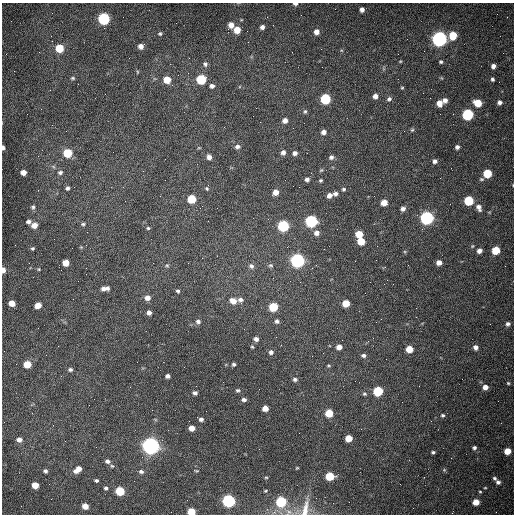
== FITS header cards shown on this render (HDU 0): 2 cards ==
NAXIS1  =                  512 /fastest changing axis
NAXIS2  =                  512 /next to fastest changing axis

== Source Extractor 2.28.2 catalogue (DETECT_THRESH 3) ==
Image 512 x 512 px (HDU 0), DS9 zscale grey, 1 PNG px = 1 image px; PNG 516 x 516 px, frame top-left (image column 1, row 512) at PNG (2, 3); no overlay
Background 1530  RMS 23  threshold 70.4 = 3 sigma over >= 5 px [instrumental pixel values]
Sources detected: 163; all 163 listed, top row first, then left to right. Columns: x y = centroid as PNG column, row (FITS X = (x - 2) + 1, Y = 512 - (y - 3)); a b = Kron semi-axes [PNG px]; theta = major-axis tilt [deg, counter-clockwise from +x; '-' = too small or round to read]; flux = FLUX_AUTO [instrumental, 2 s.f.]
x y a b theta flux
295 4 5 3 - 4.1e+03
362 9 4 4 - 6.2e+03
104 19 6 6 - 2.3e+05
231 25 6 6 - 1.1e+04
262 27 5 4 - 5.4e+03
237 30 5 5 - 2.3e+04
316 32 6 5 - 9.0e+03
160 34 5 5 - 2.6e+03
453 35 6 5 - 4.6e+04
51 36 2 2 - 1.2e+03
439 39 6 6 - 7.2e+05
141 46 6 5 - 9.2e+03
59 48 6 6 - 4.6e+04
400 61 5 3 - 1.4e+03
441 62 4 4 - 2.5e+03
205 64 7 6 - 4.3e+03
493 66 5 5 - 6.5e+03
137 72 5 3 - 1.4e+03
73 78 6 4 0 2.6e+03
201 79 6 6 - 9.7e+04
492 79 4 4 - 3.0e+03
167 80 6 5 - 2.6e+04
212 86 5 4 - 5.9e+03
402 88 4 4 - 1.7e+03
105 94 2 2 - 7.8e+02
375 96 6 5 - 7.9e+03
325 99 6 6 - 1.3e+05
389 99 7 6 - 4.4e+03
445 100 6 5 - 7.2e+03
499 102 5 5 - 5.2e+03
439 103 6 5 - 1.2e+04
478 103 6 5 - 3.3e+04
305 111 6 5 - 2.7e+03
468 114 6 6 - 2.0e+05
285 120 6 5 - 7.9e+03
293 128 2 2 - 7.0e+02
412 130 6 4 42 2.4e+03
323 132 6 5 - 7.6e+03
237 146 7 5 2 4.7e+03
3 147 4 3 - 3.7e+03
457 147 4 4 - 4.5e+03
199 148 5 3 - 1.4e+03
283 152 6 5 - 5.9e+03
68 153 6 5 - 7.1e+04
295 153 5 5 - 6.0e+03
209 157 6 5 - 7.0e+03
331 157 6 5 - 4.8e+03
435 161 5 5 - 4.9e+03
321 170 5 4 - 1.9e+03
23 172 5 4 - 1.1e+04
60 172 7 5 17 3.9e+03
487 173 6 5 - 5.9e+04
307 179 5 4 - 4.8e+03
321 180 5 4 - 2.2e+03
299 187 2 2 - 9.2e+02
67 188 5 4 - 3.8e+03
207 188 6 5 - 2.3e+03
344 189 5 5 - 2.6e+03
275 192 5 5 - 1.2e+04
335 194 7 5 8 5.0e+03
329 195 6 5 - 7.2e+03
192 199 6 5 - 6.1e+04
469 201 6 5 - 8.8e+04
384 203 5 5 - 1.9e+04
33 207 6 6 - 3.5e+03
479 207 9 6 -63 7.6e+03
403 209 6 5 - 5.9e+03
427 218 6 6 - 4.4e+05
311 221 6 6 - 2.6e+05
28 222 6 5 - 4.5e+03
83 224 6 4 0 2.7e+03
34 225 6 6 - 1.1e+04
283 226 6 6 - 2.0e+05
148 228 4 4 - 2.2e+03
317 233 6 6 - 7.5e+03
359 234 5 5 - 2.7e+04
361 241 6 5 - 3.3e+04
81 247 4 4 - 1.3e+03
32 248 5 4 - 2.3e+03
496 250 6 5 - 4.8e+04
479 251 5 4 - 7.6e+03
297 261 6 6 - 5.5e+05
66 263 5 5 - 2.1e+04
439 263 5 5 - 8.8e+03
167 265 5 4 - 2.1e+03
271 265 7 5 -1 3.0e+03
251 266 7 6 - 5.5e+03
39 269 4 4 - 1.5e+03
3 270 5 3 - 1.1e+04
273 278 2 2 - 7.1e+02
105 288 9 4 4 7.9e+03
178 291 5 4 - 2.5e+03
147 298 6 6 - 9.1e+03
240 300 6 6 - 5.6e+03
233 301 7 6 - 1.4e+04
12 303 5 5 - 1.6e+04
346 303 5 5 - 3.2e+04
38 305 5 5 - 1.6e+04
273 307 6 5 - 7.0e+04
149 313 5 4 - 6.0e+03
381 319 2 2 - 8.4e+02
198 321 6 5 - 4.2e+03
277 321 5 5 - 4.3e+03
508 324 5 5 - 4.4e+03
256 339 5 4 - 6.3e+03
252 347 5 4 - 1.9e+03
339 347 6 5 - 1.0e+04
475 347 6 5 - 6.2e+03
409 349 5 5 - 3.1e+04
271 352 6 5 - 5.0e+03
363 355 6 5 - 4.2e+03
27 364 6 5 - 3.0e+04
234 364 4 4 - 3.0e+03
329 366 6 3 0 1.7e+03
70 369 5 5 - 3.4e+03
167 376 4 4 - 5.0e+03
295 379 6 5 - 3.7e+03
508 383 4 4 - 1.9e+03
485 387 5 5 - 1.1e+04
238 390 5 5 - 2.7e+03
378 391 6 5 - 1.0e+05
195 393 4 4 - 4.4e+03
364 394 6 4 -2 2.4e+03
244 400 5 4 - 4.4e+03
265 408 5 5 - 1.4e+04
329 413 5 5 - 4.3e+04
443 415 5 5 - 2.6e+03
201 419 5 4 - 4.3e+03
189 421 2 2 - 6.9e+02
192 428 5 5 - 1.3e+04
349 438 5 5 - 2.5e+04
19 440 6 5 - 7.4e+03
150 446 7 6 - 1.2e+06
474 448 4 4 - 3.4e+03
507 451 5 5 - 2.4e+04
433 452 4 3 - 2.5e+03
107 461 6 5 - 5.2e+03
112 466 5 5 - 2.1e+03
297 468 3 3 - 1.3e+03
78 469 9 5 36 1.4e+04
444 470 6 4 45 1.8e+03
45 471 5 4 - 3.5e+03
196 471 5 2 - 1.5e+03
141 472 6 5 - 3.9e+03
330 476 6 5 - 6.0e+04
266 477 5 3 - 1.5e+03
495 478 5 4 - 2.9e+03
96 480 4 3 - 2.7e+03
498 482 5 4 - 4.4e+03
35 485 5 5 - 2.2e+04
106 488 5 5 - 2.9e+03
485 488 4 2 - 1.2e+03
120 491 6 5 - 7.6e+04
265 491 4 4 - 1.3e+03
480 492 3 3 - 1.5e+03
316 498 2 2 - 3.5e+03
229 501 6 5 - 4.1e+05
281 502 6 5 - 1.5e+05
476 502 5 5 - 2.1e+04
85 506 5 5 - 1.6e+04
305 509 27 8 77 2.0e+04
191 512 5 5 - 4.2e+04
289 512 8 6 -26 6.2e+03
At the frame edge (FLAGS 8, measured only in part): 5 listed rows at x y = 295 4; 3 147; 3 270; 305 509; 191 512